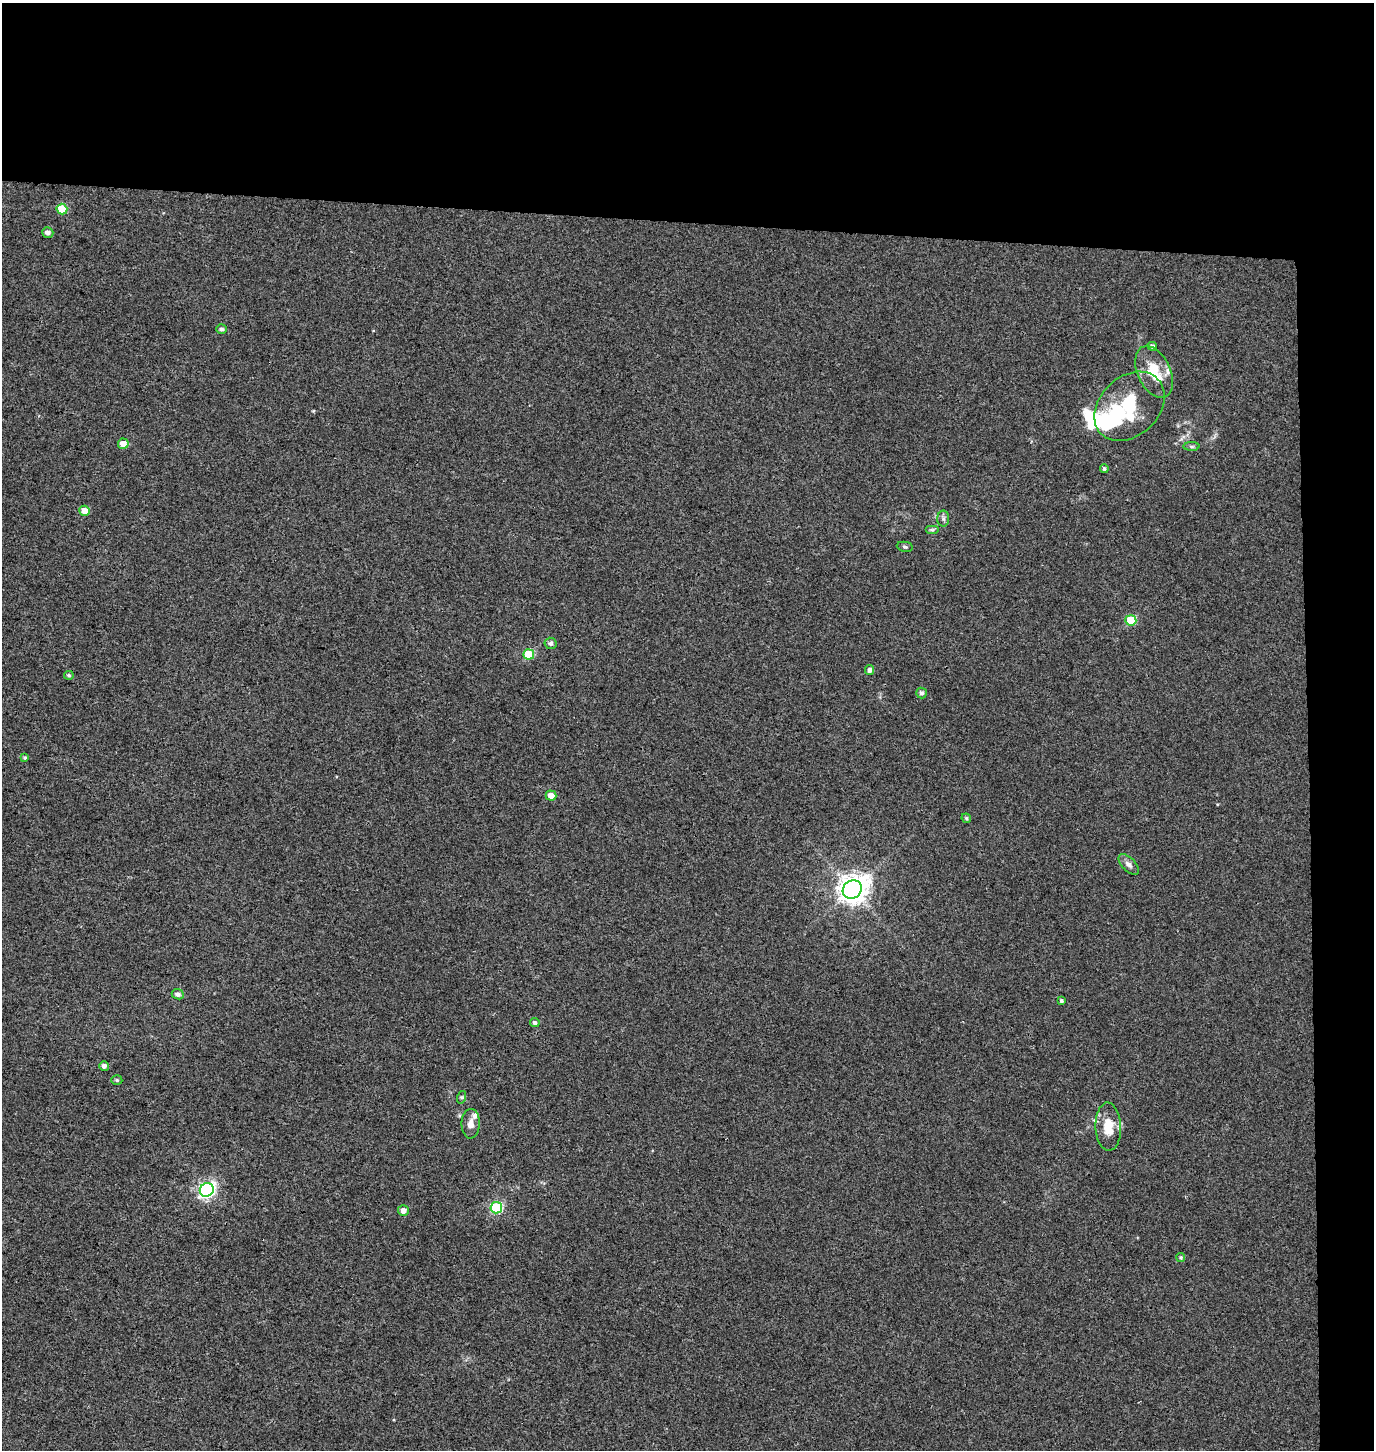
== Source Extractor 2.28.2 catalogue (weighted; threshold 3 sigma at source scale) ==
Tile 3 of 3 x 3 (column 3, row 1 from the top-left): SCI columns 3016-4387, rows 2908-4355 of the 4656 x 4358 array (HDU 1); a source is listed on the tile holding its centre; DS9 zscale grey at full resolution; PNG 1376 x 1452 px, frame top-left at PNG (2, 3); each listed source drawn as its Kron ellipse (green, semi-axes under 4 px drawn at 4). Shown black and unused: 19% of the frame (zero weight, under 3 of 4 exposures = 5% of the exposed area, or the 3 px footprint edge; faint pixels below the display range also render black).
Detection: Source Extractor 2.28.2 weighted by HDU 2 'WHT'; one run over the whole footprint, this tile lists its part. Background 0.00244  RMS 0.004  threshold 0.018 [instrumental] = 3 sigma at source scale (4.5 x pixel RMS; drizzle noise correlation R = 1.50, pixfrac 1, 0.0396/0.0396 arcsec/px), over >= 5 px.
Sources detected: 41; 2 inside a brighter object's white glare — neither listed nor drawn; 3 inside a brighter listed object's ellipse — not listed separately; the other 36 listed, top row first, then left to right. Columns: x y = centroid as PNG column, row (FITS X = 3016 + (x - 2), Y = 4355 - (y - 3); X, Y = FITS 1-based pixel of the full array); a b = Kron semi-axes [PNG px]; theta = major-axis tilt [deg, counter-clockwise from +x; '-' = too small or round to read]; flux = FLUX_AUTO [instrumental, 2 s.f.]
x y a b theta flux
62 209 5 5 - 12
48 233 5 5 - 1.7
221 329 5 5 - 1
1152 346 5 4 - 1
1154 372 27 16 -65 13
1129 406 40 29 44 28
123 444 5 5 - 3.6
1191 446 8 4 -1 0.7
1104 469 4 4 - 0.79
85 511 5 5 - 4.1
943 519 8 6 -90 1.1
932 530 7 4 0 0.66
905 547 8 5 -10 0.75
1131 620 5 5 - 16
551 643 6 5 - 1.2
529 654 5 5 - 16
869 670 5 4 - 1.3
69 675 5 4 - 0.67
921 693 5 5 - 1.2
25 758 4 4 - 0.63
551 796 5 5 - 4
966 818 5 4 - 0.65
1129 864 13 6 -45 1.9
852 889 10 8 36 510
178 994 6 5 - 1.2
1061 1001 4 3 - 0.79
535 1023 5 4 - 1
104 1066 5 4 - 1.5
117 1080 5 4 - 0.72
462 1097 6 4 71 0.63
471 1124 15 9 88 3
1108 1127 24 13 -88 8.8
207 1190 7 6 - 110
496 1208 6 5 - 36
403 1210 5 5 - 2.1
1181 1257 4 4 - 0.57